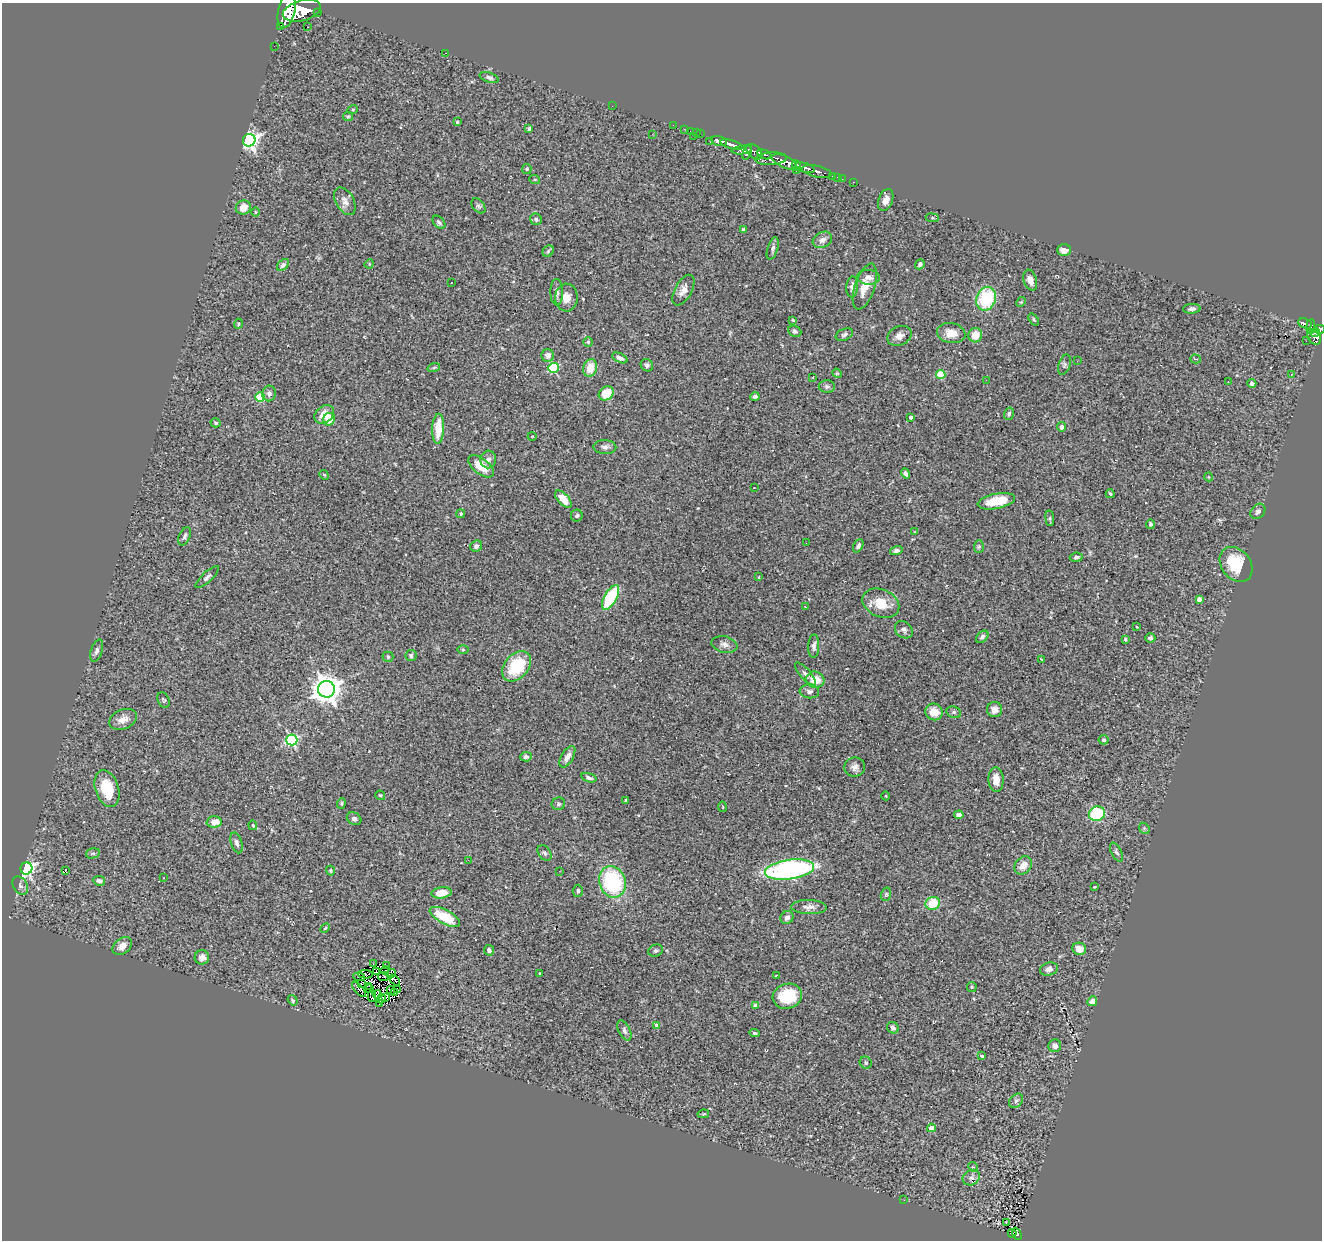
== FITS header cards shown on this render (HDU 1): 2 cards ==
NAXIS1  =                 1320
NAXIS2  =                 1238

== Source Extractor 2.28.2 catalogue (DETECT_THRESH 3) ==
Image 1320 x 1238 px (HDU 1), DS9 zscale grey, 1 PNG px = 1 image px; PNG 1324 x 1242 px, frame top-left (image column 1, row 1238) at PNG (2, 3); each listed source drawn as its Kron ellipse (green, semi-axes under 4 px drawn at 4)
Background 0.822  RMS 0.078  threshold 0.233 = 3 sigma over >= 5 px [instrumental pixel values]
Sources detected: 263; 6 with non-positive FLUX_AUTO (blend fragments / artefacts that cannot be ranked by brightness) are neither listed nor drawn; the other 257 listed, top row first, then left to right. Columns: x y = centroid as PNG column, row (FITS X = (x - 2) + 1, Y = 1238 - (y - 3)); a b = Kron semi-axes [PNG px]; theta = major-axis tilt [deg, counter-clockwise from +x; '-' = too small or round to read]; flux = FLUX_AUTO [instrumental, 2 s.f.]
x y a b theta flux
287 10 18 8 77 6300
302 11 19 10 16 6200
317 12 3 3 - 130
281 26 4 2 - 58
308 27 2 2 - 3.5
274 46 2 2 - 8
445 53 3 2 - 64
489 77 10 5 -19 14
612 106 2 2 - 10
353 109 5 3 - 4
348 116 5 4 - 7.4
457 122 4 3 - 6
673 125 2 2 - 13
529 129 3 3 - 9.6
684 129 3 2 - 14
690 131 2 2 - 20
696 133 3 2 - 14
652 134 3 2 - 3.9
700 134 2 2 - 12
693 136 2 2 - 64
249 140 6 6 - 1900
719 141 8 5 -14 1900
710 142 3 2 - 7
731 144 11 4 -16 1600
742 150 10 4 7 480
747 152 8 4 70 600
754 152 9 6 -43 720
765 155 7 3 -23 510
771 159 15 6 4 1200
784 162 13 6 -24 3400
797 165 5 3 - 870
805 168 10 4 -17 1400
527 169 5 4 - 6.6
796 171 2 2 - 30
817 172 15 5 -13 550
833 176 3 3 - 68
838 177 3 2 - 23
842 179 2 2 - 8.7
535 180 5 3 - 5.4
853 182 4 3 - 21
886 200 11 7 70 34
345 201 15 9 -60 33
478 206 8 5 -51 11
243 207 7 7 - 51
255 212 5 3 - 4.7
932 218 6 3 -8 6.6
536 219 6 5 - 14
439 222 7 5 -47 13
744 229 4 3 - 8.2
822 240 10 7 28 29
773 248 12 5 72 15
1064 250 6 6 - 40
548 251 6 5 - 9.2
369 264 5 3 - 5
920 264 5 4 - 12
283 265 7 4 47 15
868 277 11 7 -3 30
1030 280 11 6 -72 29
451 283 2 2 - 2.5
852 287 10 6 85 21
865 287 24 10 72 82
683 290 17 8 60 37
557 292 13 6 -88 23
566 297 14 11 88 50
986 299 12 9 68 330
1021 302 5 4 - 5.7
1192 309 8 5 3 16
1034 319 7 4 -54 7.5
793 320 4 3 - 4.5
1305 323 7 4 -21 230
238 324 5 3 - 5.3
1311 326 7 4 85 230
1319 329 5 4 - 500
795 331 7 5 -23 14
951 333 14 10 -12 63
1315 333 5 3 - 240
844 335 9 5 22 14
975 335 7 7 - 77
899 336 12 9 24 33
1314 337 8 6 -60 490
1306 341 2 2 - 12
588 342 5 5 - 7.7
548 355 6 6 - 34
620 358 8 4 -23 19
1196 359 5 4 - 6.7
1077 361 3 2 - 4.9
647 365 6 5 - 13
1064 365 10 5 72 13
434 367 6 4 20 7.4
553 368 5 5 - 290
590 368 9 7 74 81
837 373 5 4 - 5.8
941 374 4 4 - 160
1291 375 3 2 - 3.9
813 377 3 2 - 4
986 380 2 2 - 3.1
1228 382 3 2 - 6
1252 383 5 4 - 12
827 386 8 6 -1 13
269 393 8 6 76 19
606 393 8 6 40 110
260 397 5 4 - 240
755 397 5 4 - 13
324 414 11 8 38 64
1009 414 6 4 72 10
910 417 3 3 - 11
329 419 6 5 - 88
216 423 5 4 - 11
1062 427 4 4 - 30
438 429 15 6 87 120
532 436 4 3 - 3.4
605 447 11 7 -3 21
488 459 9 8 - 25
481 466 15 7 -39 94
906 473 5 4 - 14
324 475 5 4 - 6.1
1209 477 4 3 - 3.7
754 487 2 2 - 7.1
1110 494 4 3 - 8.5
563 499 10 5 -47 69
996 501 19 7 11 150
1258 511 8 6 49 16
461 514 4 4 - 8.7
577 516 6 6 - 11
1050 518 8 4 -83 8.2
1150 524 4 4 - 10
915 532 4 3 - 4.3
184 536 9 5 65 14
806 543 2 2 - 6.6
476 546 6 5 - 16
858 546 7 4 65 13
979 547 6 5 - 7.9
896 551 6 4 14 12
1076 557 6 4 7 11
1236 564 19 14 -51 210
207 577 15 5 43 16
759 577 3 2 - 4.5
611 597 14 6 60 340
1199 599 4 4 - 23
881 603 19 14 -23 110
805 607 3 2 - 4.7
1137 627 3 2 - 3.8
904 630 10 7 -41 17
982 637 7 5 45 15
1150 638 5 4 - 12
1125 639 4 3 - 5.5
724 644 13 8 -13 28
814 646 12 5 88 21
463 650 5 3 - 5.5
97 651 11 5 73 18
411 656 5 5 - 13
388 657 5 5 - 6.9
1041 659 3 2 - 4.5
517 666 17 12 49 260
805 674 14 5 -48 20
815 680 9 8 - 87
327 689 8 8 - 7200
809 691 9 7 -5 18
164 700 8 5 -64 8.8
995 710 7 7 - 32
934 712 9 8 - 65
954 712 7 5 -20 10
123 719 15 9 22 46
292 740 5 5 - 680
1104 740 5 5 - 11
526 757 6 4 4 12
567 757 12 6 60 27
855 767 10 9 - 25
589 778 8 4 -17 14
996 780 12 7 -88 48
107 789 19 11 -73 180
380 795 5 4 - 6.1
886 796 4 3 - 4.2
626 800 4 4 - 5.5
341 804 5 3 - 6.4
558 804 7 6 - 11
722 807 5 2 - 3.7
1097 814 8 7 - 270
959 815 5 4 - 21
354 819 8 6 -33 15
214 822 7 5 2 50
253 825 5 4 - 7.3
1144 828 6 4 -47 7.8
237 843 11 5 -73 15
1116 852 10 5 -63 13
93 853 7 5 14 10
545 853 9 5 -53 11
468 860 3 3 - 6.9
1023 865 10 7 47 53
26 868 6 6 - 1100
790 869 25 9 8 1100
65 871 3 2 - 53
330 871 5 4 - 6.1
559 871 2 2 - 12
164 878 3 2 - 3.5
99 881 6 5 - 19
612 882 16 13 -72 470
20 886 10 7 -61 17
1094 887 3 2 - 3.6
578 891 6 5 - 12
442 893 10 5 6 76
886 894 7 5 73 8.4
933 903 7 6 - 140
809 907 18 7 -1 31
445 917 17 7 -28 180
787 917 7 6 - 20
325 928 6 3 45 6
122 946 11 7 38 41
1079 949 7 6 - 45
489 950 5 5 - 18
656 951 7 6 - 11
202 957 7 7 - 30
373 964 2 2 - 2.7
386 966 3 2 - 4
1049 969 9 6 16 21
385 970 4 2 - 4.6
376 971 3 2 - 4
540 973 2 2 - 4.2
366 974 7 3 -4 12
391 974 5 3 - 11
776 976 3 2 - 3
359 977 6 2 -9 6
383 977 6 2 -6 7.9
394 980 6 2 -47 4.3
362 983 3 2 - 3.4
368 986 4 2 - 3.2
972 987 5 4 - 5.8
359 989 9 2 -49 2.9
369 989 4 2 - 1.4
397 989 3 2 - 6.2
391 990 4 3 - 3.6
395 992 2 2 - 7.2
377 994 4 3 - 3.5
372 996 6 3 -89 11
787 996 15 12 17 190
386 998 3 2 - 8.1
381 999 5 3 - 4.2
293 1000 5 4 - 8.3
1092 1001 5 4 - 30
380 1003 3 2 - 11
755 1006 4 4 - 45
657 1025 4 3 - 16
893 1028 6 5 - 15
624 1031 11 5 -63 18
755 1033 5 4 - 7.6
1055 1046 6 6 - 29
982 1056 3 3 - 11
866 1063 6 5 - 9.5
1016 1101 8 6 45 14
703 1114 6 4 11 5.8
931 1128 4 4 - 80
973 1167 5 4 - 5.5
971 1178 9 7 30 21
904 1200 3 2 - 4.5
1006 1222 3 2 - 7.9
1012 1233 4 2 - 15
1017 1234 6 4 -65 62
At the frame edge (FLAGS 8, measured only in part): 2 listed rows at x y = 287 10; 1319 329
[6 non-positive-flux detections neither listed nor drawn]